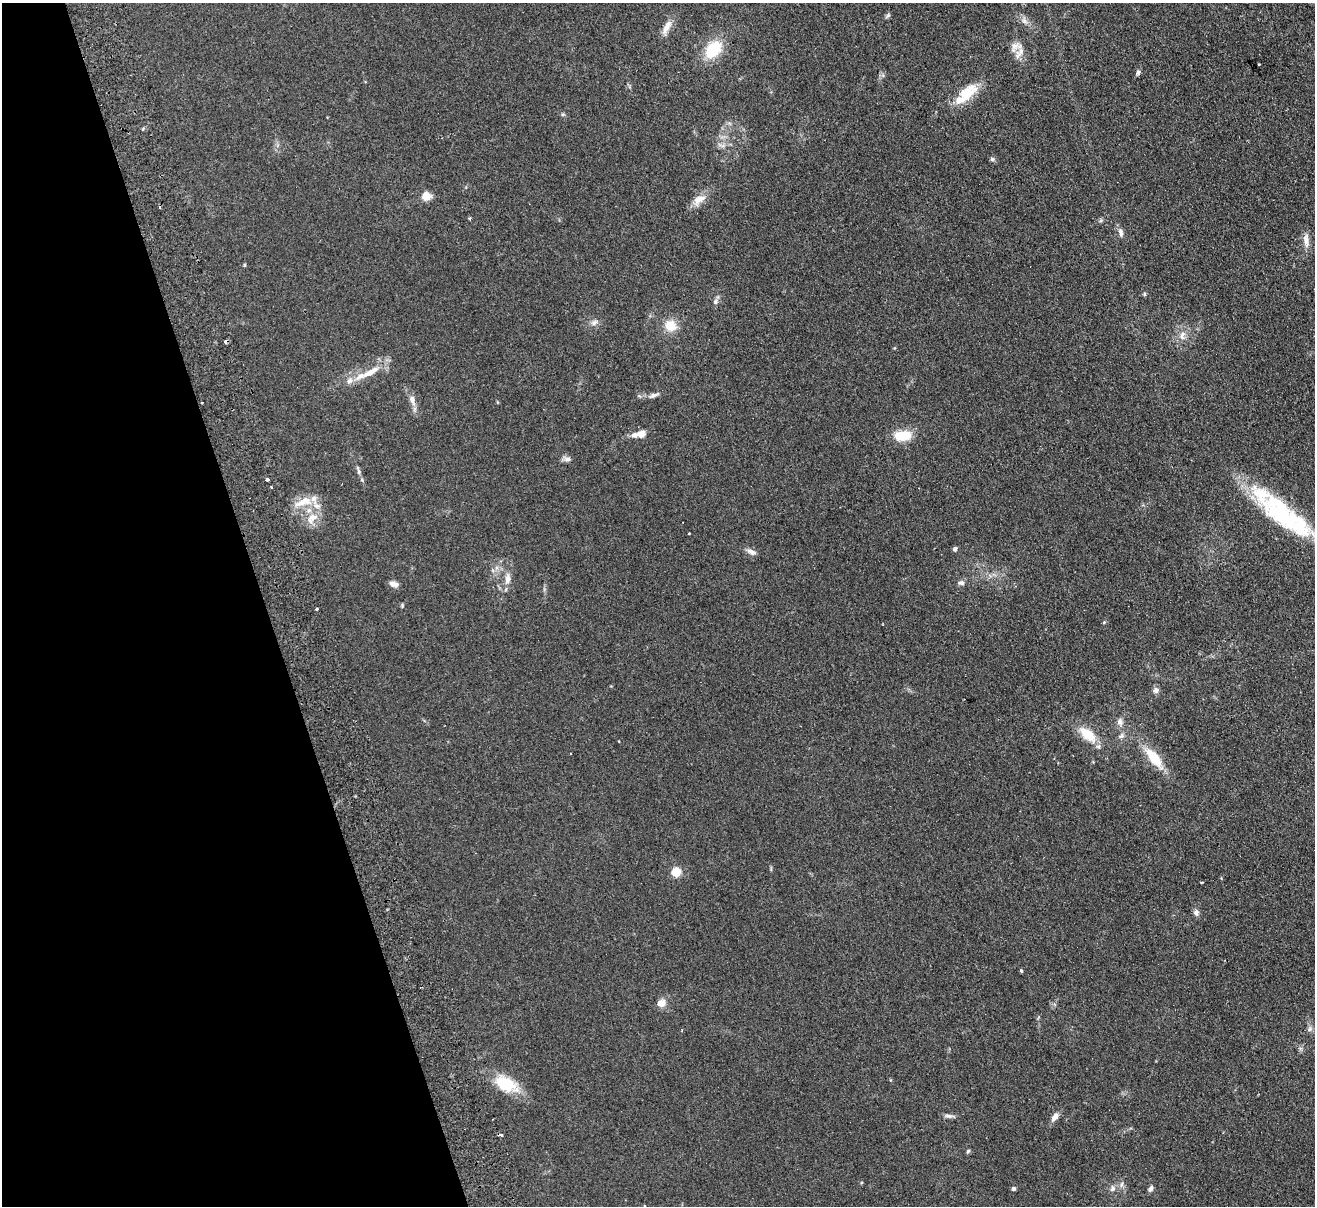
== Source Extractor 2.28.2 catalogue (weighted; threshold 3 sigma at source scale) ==
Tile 5 of 4 x 4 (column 1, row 2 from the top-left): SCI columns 56-1368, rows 2696-3899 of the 5362 x 5269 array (HDU 1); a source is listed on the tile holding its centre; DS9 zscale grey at full resolution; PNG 1317 x 1208 px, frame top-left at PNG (2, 3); no overlay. Shown black and unused: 20% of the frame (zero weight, under 2 of 3 exposures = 3% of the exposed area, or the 3 px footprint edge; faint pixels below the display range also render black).
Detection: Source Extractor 2.28.2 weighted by HDU 2 'WHT'; one run over the whole footprint, this tile lists its part. Background 0.13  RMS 0.011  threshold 0.0508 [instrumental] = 3 sigma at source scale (4.5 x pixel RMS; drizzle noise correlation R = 1.50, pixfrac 1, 0.05/0.05 arcsec/px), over >= 5 px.
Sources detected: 72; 5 cosmic-ray / hot-pixel residue — not listed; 8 inside a brighter listed object's ellipse — not listed separately; the other 59 listed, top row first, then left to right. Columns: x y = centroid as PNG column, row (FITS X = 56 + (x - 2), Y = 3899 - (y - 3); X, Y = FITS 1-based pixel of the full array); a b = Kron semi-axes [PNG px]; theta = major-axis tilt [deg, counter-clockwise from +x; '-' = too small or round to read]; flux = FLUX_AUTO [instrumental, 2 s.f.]
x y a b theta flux
888 15 7 5 44 1.9
1024 21 8 6 -69 3.8
667 27 21 8 63 9.1
713 49 19 13 49 41
1021 51 16 9 46 8.3
1259 64 3 2 - 0.75
1138 72 6 5 - 2.8
966 94 36 13 43 29
992 159 6 5 - 1.8
426 196 5 5 - 41
699 200 20 10 36 11
470 219 3 3 - 1.8
1121 232 13 6 -79 4.2
1306 240 20 7 -87 8.4
244 265 4 4 - 1.1
1144 294 6 3 72 1.2
715 301 7 7 - 3
594 322 10 6 37 3.9
670 326 13 12 - 17
1182 335 13 7 84 6.6
370 372 35 8 28 19
653 395 16 6 21 4.4
412 400 12 7 -76 6.3
641 434 8 6 17 10
903 436 21 11 7 25
567 459 11 6 0 3.7
359 471 10 4 -79 2.5
267 479 3 3 - 3.5
303 502 29 10 22 17
1281 513 65 27 -39 130
312 518 19 11 50 14
689 533 3 3 - 2.1
955 549 4 4 - 3.6
751 552 13 6 -26 4.7
508 579 14 8 86 7.4
961 583 9 6 5 3.2
393 584 10 6 -15 5.3
402 605 5 4 - 1.2
317 609 3 3 - 2.6
1156 690 7 7 - 4.1
1120 722 10 8 -83 5
1087 734 24 12 -39 24
1122 736 7 6 - 3.2
1154 758 25 10 -51 31
676 872 5 5 - 59
1202 883 3 2 - 1.3
1196 912 9 7 -75 4
1021 971 4 3 - 1.5
661 1003 10 8 29 9
1310 1029 8 6 43 3
506 1084 30 16 -26 36
949 1116 14 5 -1 3.5
1055 1117 12 7 51 6.2
493 1119 2 2 - 0.76
968 1151 6 4 60 1.7
1121 1184 8 4 81 2.6
1113 1188 8 7 - 3.7
1013 1189 4 4 - 2.6
1150 1189 7 5 60 3.6